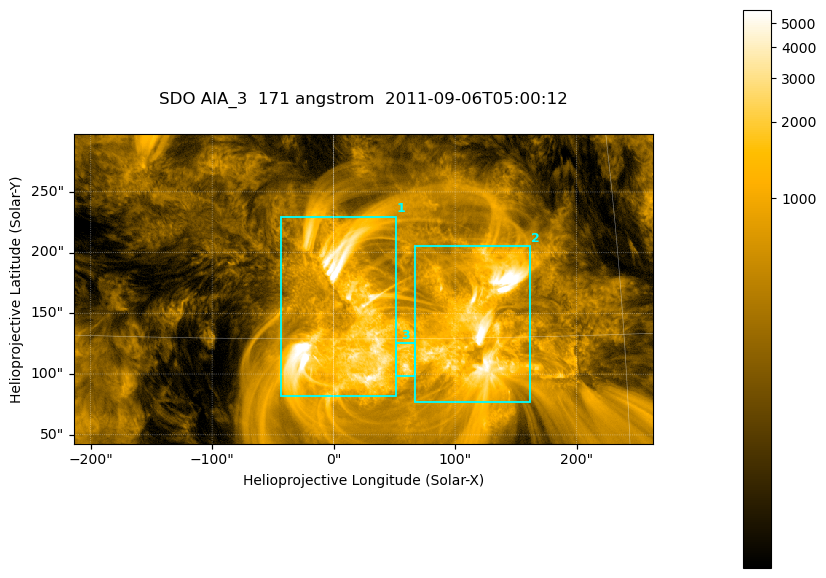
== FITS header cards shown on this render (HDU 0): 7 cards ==
TELESCOP= 'SDO     '           /
INSTRUME= 'AIA_3   '           /
WAVELNTH=                  171 /
WAVEUNIT= 'angstrom'           /
DATE-OBS= '2011-09-06T05:00:12.34' /
CTYPE1  = 'HPLN-TAN'           /
CTYPE2  = 'HPLT-TAN'           /

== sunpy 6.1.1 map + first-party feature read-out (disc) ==
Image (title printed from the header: SDO AIA_3  171 angstrom  2011-09-06T05:00:12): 795 x 425 px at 0.599 arcsec/px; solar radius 952 arcsec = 1588 px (partial field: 4.3% of the solar disc is inside the frame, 100% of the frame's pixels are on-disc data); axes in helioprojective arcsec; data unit not stated in the header (colour bar unlabelled)
Pointing: header CRPIX1/2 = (2050.96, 2049.84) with CRVAL1/2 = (0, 0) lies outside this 795 x 425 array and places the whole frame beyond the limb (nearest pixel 1.29 R_sun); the SolarSoft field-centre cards XCEN/YCEN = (24.34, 170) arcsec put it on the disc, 1627 arcsec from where CRPIX/CRVAL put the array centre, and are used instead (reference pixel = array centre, CRVAL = XCEN/YCEN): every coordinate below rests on XCEN/YCEN
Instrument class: DISC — disc imager (sunpy class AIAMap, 171 A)
Bright regions (active regions / flare kernels): reference = the on-disc median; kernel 7 px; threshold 5 sigma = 1384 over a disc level ~307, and >= 1.15x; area >= 337 px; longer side >= 5 px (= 3 arcsec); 3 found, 3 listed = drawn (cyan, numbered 1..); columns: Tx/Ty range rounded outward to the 2 arcsec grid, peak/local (2 s.f.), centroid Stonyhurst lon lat
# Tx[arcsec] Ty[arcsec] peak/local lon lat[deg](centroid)
1 -44..52 80..230 15 +1 +16
2 66..162 76..206 30 +8 +15
3 50..68 98..126 12 +4 +14